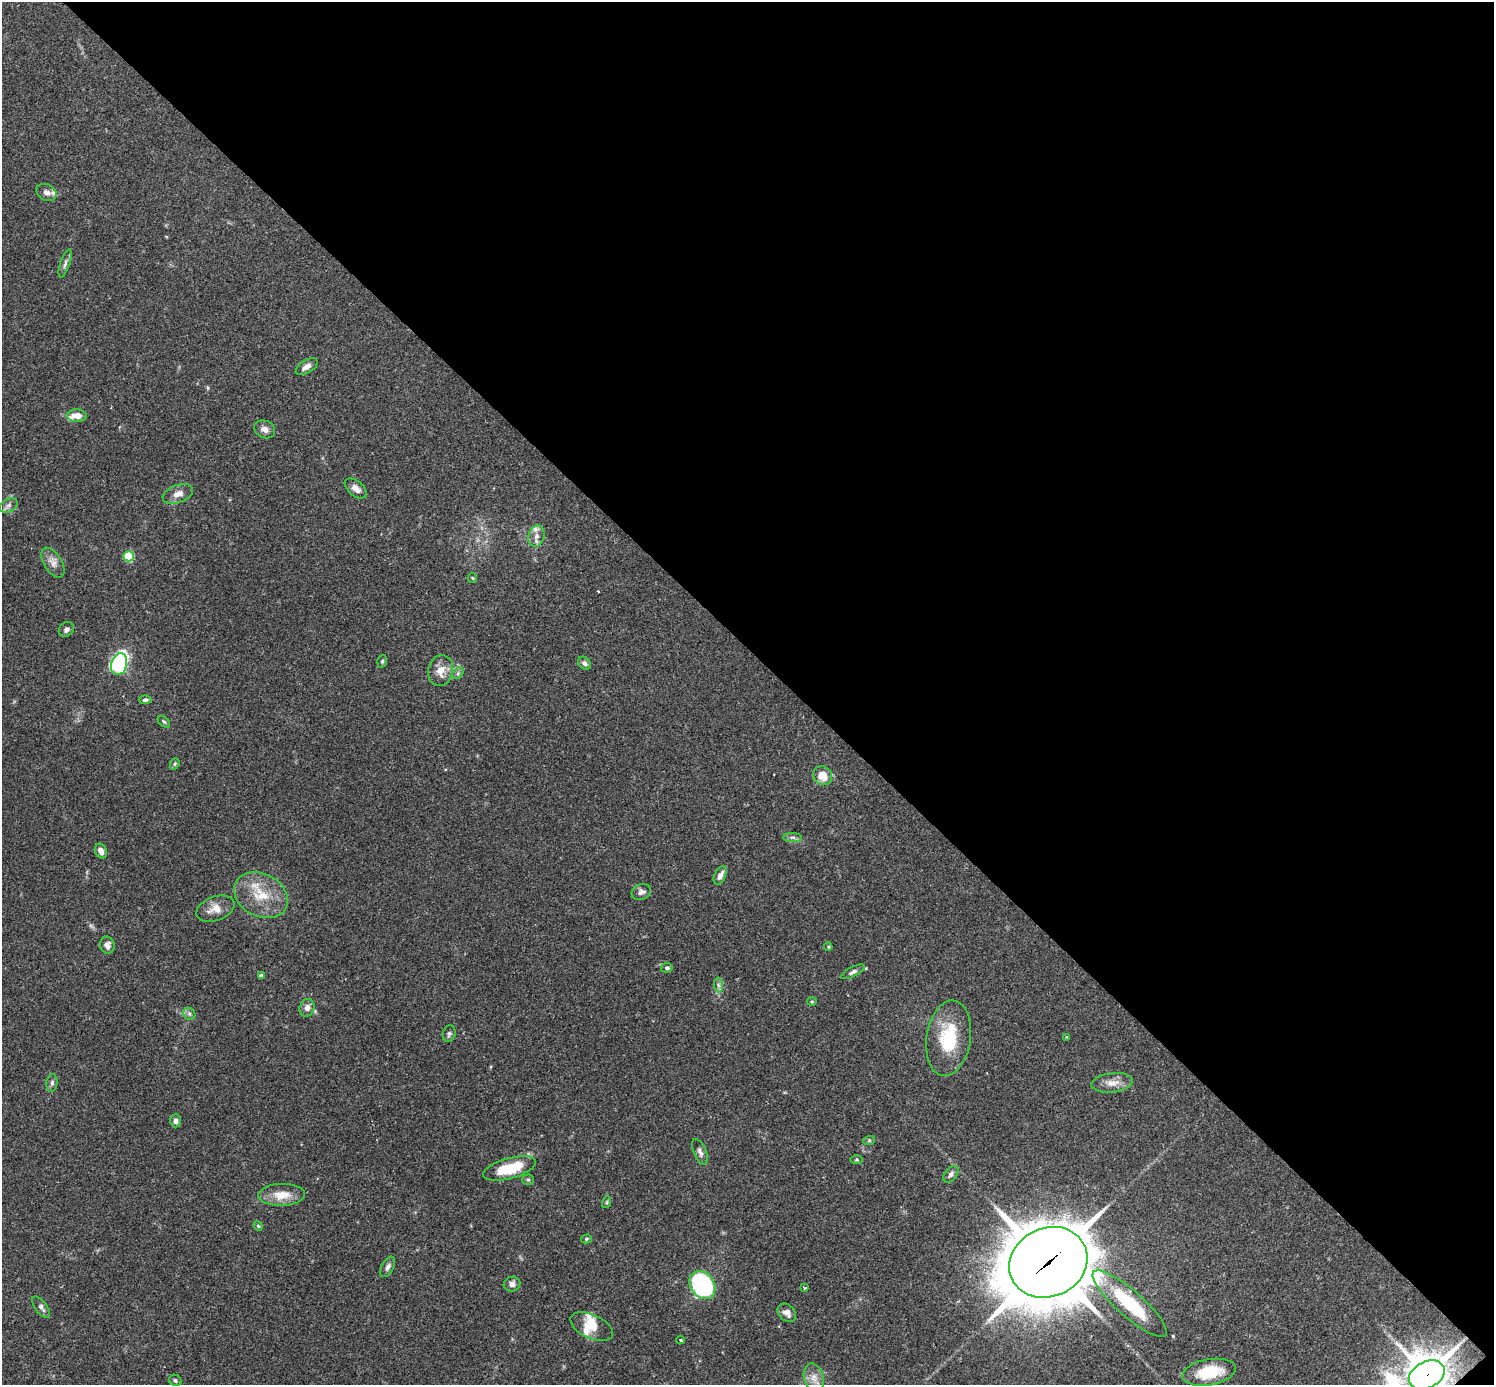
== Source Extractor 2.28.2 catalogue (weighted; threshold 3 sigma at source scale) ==
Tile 8 of 4 x 4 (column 4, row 2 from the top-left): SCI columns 4518-6009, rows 2954-4336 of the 6041 x 6040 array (HDU 1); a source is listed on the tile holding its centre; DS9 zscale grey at full resolution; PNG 1496 x 1387 px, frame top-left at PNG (2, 2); each listed source drawn as its Kron ellipse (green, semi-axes under 4 px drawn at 4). Shown black and unused: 47% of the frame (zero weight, under 2 of 3 exposures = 2% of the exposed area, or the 3 px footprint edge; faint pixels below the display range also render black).
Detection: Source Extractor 2.28.2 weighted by HDU 2 'WHT'; one run over the whole footprint, this tile lists its part. Background 0.101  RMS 0.0058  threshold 0.0263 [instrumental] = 3 sigma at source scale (4.5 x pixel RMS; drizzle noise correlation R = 1.50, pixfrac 1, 0.05/0.05 arcsec/px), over >= 5 px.
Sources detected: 71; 4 inside a brighter listed object's ellipse — not listed separately; the other 67 listed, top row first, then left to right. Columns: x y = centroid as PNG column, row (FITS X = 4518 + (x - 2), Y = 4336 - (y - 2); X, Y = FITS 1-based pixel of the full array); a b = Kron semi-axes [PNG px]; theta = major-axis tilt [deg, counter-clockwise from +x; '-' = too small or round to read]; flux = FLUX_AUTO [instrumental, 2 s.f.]
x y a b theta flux
46 192 10 8 -25 3.5
65 263 15 5 72 1.9
307 367 12 6 32 2.9
77 416 10 6 -3 5.5
265 429 11 8 -26 3.4
356 489 13 7 -39 3.6
178 494 16 9 20 4.7
8 505 10 6 23 2.2
536 536 11 8 76 3.6
129 556 5 5 - 28
53 563 17 9 -58 4.3
473 578 5 4 - 0.61
66 629 8 6 44 1.7
382 661 6 4 70 0.9
584 663 7 5 -41 1.7
119 664 11 7 74 120
441 671 16 12 77 6.7
458 673 6 5 - 1.1
145 700 6 4 3 1.6
164 722 7 4 -40 0.94
175 764 6 4 69 0.74
823 776 10 9 - 8.5
793 837 9 4 -1 1.7
101 851 7 5 -66 3.2
720 875 10 5 64 3.4
641 892 10 8 25 2.3
261 895 28 21 -28 19
215 909 20 12 21 6.6
107 945 8 7 - 2.7
828 947 4 3 - 0.56
667 968 6 5 - 1.2
853 972 13 4 27 1.8
261 976 4 4 - 3.2
718 985 7 4 -88 1.5
812 1001 5 3 - 0.54
307 1008 9 7 69 3.2
189 1014 6 5 - 1.4
449 1034 8 6 73 1.4
1067 1037 3 3 - 0.4
949 1038 38 22 82 29
52 1083 9 5 83 1.6
1112 1083 21 9 7 5.7
176 1121 6 5 - 2
869 1141 6 4 20 0.66
700 1152 13 6 -67 2.3
857 1160 6 3 0 0.63
509 1168 27 10 16 22
951 1174 9 6 52 2
528 1180 6 5 - 0.88
281 1195 23 11 2 10
607 1202 6 4 72 0.8
258 1226 5 4 - 0.69
586 1239 5 4 - 0.76
1048 1262 40 34 25 4300
388 1267 11 6 63 2.2
512 1284 8 7 - 2.5
702 1285 15 12 -53 85
805 1288 3 3 - 1.1
1130 1304 48 13 -42 38
41 1307 13 6 -53 2.3
787 1313 10 7 -44 3.6
592 1327 23 11 -24 7.9
681 1340 4 3 - 0.51
1209 1372 27 13 10 22
1427 1375 19 13 26 1500
814 1378 15 9 -75 4.9
175 1380 6 5 - 1.3
Overlapping masked pixels (flux is a lower limit): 2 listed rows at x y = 1048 1262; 1427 1375
Isophote crosses this tile's border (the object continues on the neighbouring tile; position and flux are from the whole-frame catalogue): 1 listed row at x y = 1427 1375